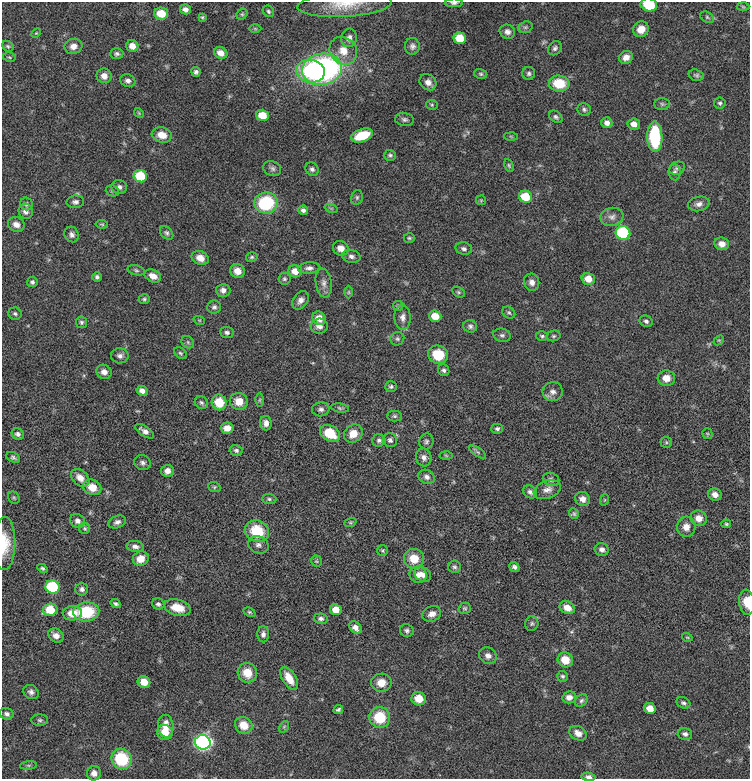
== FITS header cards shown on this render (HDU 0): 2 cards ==
NAXIS1  =                  748
NAXIS2  =                  777

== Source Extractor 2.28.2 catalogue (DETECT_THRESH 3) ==
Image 748 x 777 px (HDU 0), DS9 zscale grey, 1 PNG px = 1 image px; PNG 752 x 781 px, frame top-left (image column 1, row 777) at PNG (2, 2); each listed source drawn as its Kron ellipse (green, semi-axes under 4 px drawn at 4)
Background -0.179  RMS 1.4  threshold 4.21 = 3 sigma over >= 5 px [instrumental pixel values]
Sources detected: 236; all 236 listed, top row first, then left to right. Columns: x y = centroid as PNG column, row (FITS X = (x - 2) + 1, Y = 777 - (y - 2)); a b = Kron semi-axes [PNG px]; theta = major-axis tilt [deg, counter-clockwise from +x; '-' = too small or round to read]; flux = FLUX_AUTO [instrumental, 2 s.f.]
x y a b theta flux
454 3 9 4 0 230
345 4 47 12 3 2500
649 5 8 6 -12 2600
743 7 6 4 -2 120
185 9 6 5 - 490
268 11 6 5 - 170
161 14 7 6 - 1700
242 14 6 5 - 160
202 17 4 4 - 120
707 17 7 5 -31 180
525 27 7 5 20 210
255 29 6 4 -1 120
641 29 8 7 - 900
507 32 8 7 - 380
36 33 6 3 44 98
349 38 9 8 - 460
460 38 6 5 - 2400
8 46 6 5 - 150
73 46 9 7 17 590
132 46 6 6 - 720
412 46 8 7 - 350
555 48 8 6 47 250
343 51 15 13 -47 1300
221 53 7 5 -27 810
117 54 7 5 2 210
9 57 6 4 -13 140
626 57 7 6 - 610
322 69 20 15 9 26000
310 71 14 11 -8 4700
196 72 5 4 - 240
529 73 6 6 - 220
481 74 6 5 - 160
696 75 8 5 -14 190
104 76 7 7 - 630
128 81 8 6 -21 340
428 82 9 7 -39 560
559 83 10 8 -5 2800
720 103 6 5 - 200
662 104 7 6 - 220
432 105 6 5 - 130
584 109 7 6 - 230
139 113 5 4 - 100
262 115 6 5 - 1800
556 117 7 5 -41 220
404 119 9 6 -8 260
607 123 5 5 - 440
634 124 6 5 - 640
162 135 10 7 -15 1100
362 135 11 6 19 3200
511 136 7 4 -2 120
655 137 15 7 -89 7300
390 155 6 5 - 190
509 165 7 4 -64 140
272 168 9 7 -25 300
677 168 8 6 21 230
312 169 7 6 - 260
675 172 8 6 -85 260
140 176 7 6 - 3900
119 187 8 7 - 320
112 191 7 5 -22 170
357 197 7 5 76 180
526 197 7 6 - 2700
481 200 5 4 - 100
75 202 9 6 2 300
266 203 12 10 6 6200
26 204 6 6 - 220
699 204 11 7 11 460
331 208 7 4 -18 140
303 210 5 4 - 290
26 211 7 7 - 450
612 217 11 9 9 540
16 224 8 7 - 610
102 224 6 4 -8 130
167 233 8 5 -48 230
623 233 7 6 - 11000
72 235 8 7 - 350
409 238 5 4 - 150
722 244 7 6 - 730
341 248 8 7 - 710
464 249 8 6 -14 280
351 256 9 6 -10 360
252 257 6 4 15 150
200 258 9 6 -23 830
309 268 11 5 4 370
136 270 8 5 -15 180
237 271 7 7 - 840
295 271 7 6 - 980
153 276 8 6 -25 700
97 277 5 5 - 200
284 279 6 6 - 180
588 279 7 6 - 1100
32 282 5 5 - 220
532 282 9 7 -72 490
324 283 14 8 -81 550
223 290 7 6 - 460
349 292 6 4 89 130
458 292 7 4 -27 150
144 299 6 4 16 160
300 300 10 7 53 460
398 306 5 5 - 130
214 307 7 6 - 280
509 312 7 5 -36 180
15 314 7 6 - 220
435 316 6 5 - 1600
403 317 12 8 -88 550
319 318 7 6 - 830
199 320 6 3 -18 89
646 321 7 5 -26 240
82 322 6 5 - 190
319 326 8 7 - 430
470 326 7 6 - 240
227 332 7 5 -6 250
502 335 9 6 -16 260
542 336 6 5 - 170
553 336 7 5 14 170
397 339 7 6 - 220
719 340 6 4 42 110
188 342 7 5 -47 200
180 353 7 5 -40 170
438 355 10 9 - 2600
120 356 9 7 -6 380
444 370 6 5 - 230
104 372 8 7 - 520
666 378 8 8 - 850
391 386 6 5 - 190
142 391 6 4 -28 450
553 392 10 9 - 520
260 400 6 4 89 140
239 401 9 8 - 1200
219 402 8 7 - 2000
201 403 7 6 - 230
340 408 9 4 -9 180
321 409 8 7 - 340
394 416 7 5 -1 190
266 423 7 6 - 470
227 428 6 5 - 720
497 429 6 5 - 210
145 431 11 5 -33 460
330 433 11 7 -30 2500
18 434 6 5 - 270
353 434 10 8 36 1100
707 434 5 5 - 130
379 440 6 6 - 260
390 440 7 6 - 260
426 441 8 7 - 250
666 442 6 5 - 150
236 450 6 5 - 250
478 452 10 4 -34 180
446 455 6 4 -2 110
13 457 7 5 -28 230
424 457 9 7 -73 410
143 463 8 7 - 330
167 471 6 6 - 550
427 477 8 6 -28 370
80 478 10 7 -42 820
551 479 8 6 -22 280
92 487 9 7 -24 1300
214 487 6 5 - 140
547 490 14 9 20 600
530 492 7 6 - 310
715 495 7 6 - 520
14 498 6 5 - 150
269 499 7 5 -2 200
582 499 7 7 - 510
604 500 6 3 71 93
574 514 5 4 - 160
699 518 8 7 - 750
77 521 7 6 - 410
117 522 9 6 20 340
350 522 6 4 18 120
726 524 5 4 - 140
686 527 10 9 - 790
85 528 5 5 - 150
257 531 12 10 -30 3300
5 543 26 10 89 2000
258 545 10 8 -21 450
135 546 8 5 -9 370
602 549 7 6 - 350
383 550 5 5 - 140
141 559 8 7 - 1000
414 559 10 9 - 1700
316 561 5 5 - 150
454 567 6 6 - 230
514 567 5 4 - 250
42 568 5 4 - 160
423 574 9 7 -34 640
418 575 8 8 - 620
52 587 7 6 - 9400
82 589 6 6 - 300
747 602 12 7 -83 1200
116 604 6 4 -26 200
158 604 6 5 - 220
177 608 13 8 -15 1500
465 608 6 5 - 160
567 608 8 6 -23 860
50 610 7 6 - 2600
336 610 6 5 - 1100
86 612 13 9 4 4300
249 612 6 4 -26 130
72 613 9 7 3 1400
432 614 9 7 22 590
321 619 7 5 -8 260
532 624 7 6 - 220
355 628 7 5 -43 560
407 630 7 6 - 230
263 634 8 6 90 320
56 636 8 6 -36 590
687 637 5 3 - 90
488 656 9 8 - 470
565 660 8 7 - 1400
247 673 10 9 - 1500
562 676 5 5 - 180
289 678 13 6 -58 1400
144 682 6 6 - 910
381 683 10 9 - 1100
31 692 8 6 -31 330
569 697 7 6 - 520
419 699 7 6 - 1400
581 701 7 5 44 200
683 703 7 5 -28 220
650 708 6 5 - 1100
338 710 5 3 - 180
7 714 7 5 -23 280
380 717 10 10 - 3200
40 720 8 5 -1 210
244 725 9 8 - 1400
166 726 11 8 -84 1100
284 727 6 4 55 130
165 732 8 7 - 1100
578 733 9 6 -29 670
685 734 7 5 -13 320
203 742 8 7 - 45000
122 759 10 9 - 4600
28 765 8 4 8 150
94 773 7 7 - 550
588 777 7 4 -7 320
At the frame edge (FLAGS 8, measured only in part): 6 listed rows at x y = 454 3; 345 4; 649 5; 5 543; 747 602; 588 777